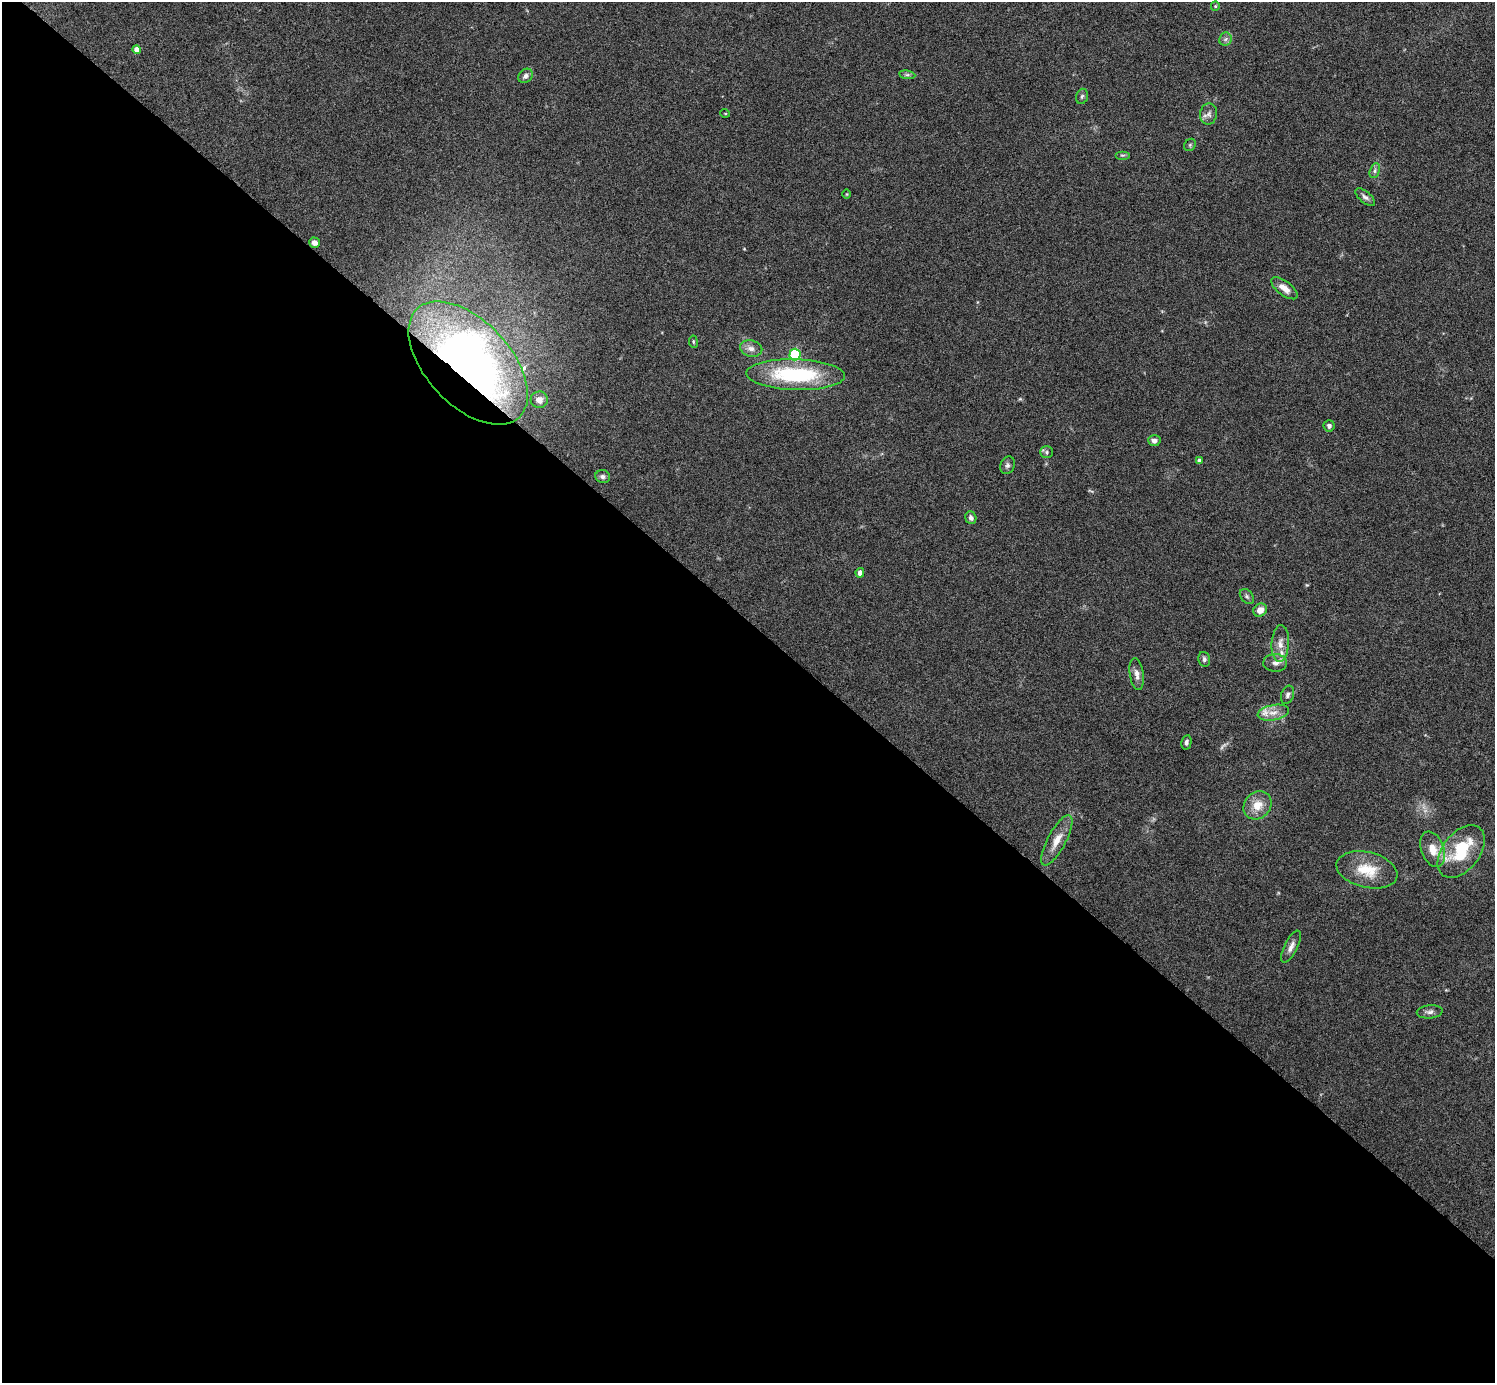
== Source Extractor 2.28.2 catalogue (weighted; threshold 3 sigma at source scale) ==
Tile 14 of 4 x 4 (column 2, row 4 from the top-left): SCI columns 1495-2987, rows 156-1536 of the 5975 x 5977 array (HDU 1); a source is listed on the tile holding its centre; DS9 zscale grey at full resolution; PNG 1497 x 1385 px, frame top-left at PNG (2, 2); each listed source drawn as its Kron ellipse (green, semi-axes under 4 px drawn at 4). Shown black and unused: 55% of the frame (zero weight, under 4 of 8 exposures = <1% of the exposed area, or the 3 px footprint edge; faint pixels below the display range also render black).
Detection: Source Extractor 2.28.2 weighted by HDU 2 'WHT'; one run over the whole footprint, this tile lists its part. Background 0.0778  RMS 0.0051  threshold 0.021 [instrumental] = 3 sigma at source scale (4.09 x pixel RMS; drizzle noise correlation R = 1.36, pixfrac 0.8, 0.05/0.05 arcsec/px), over >= 5 px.
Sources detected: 49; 1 too faint to see at this stretch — neither listed nor drawn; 3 inside a brighter listed object's ellipse — not listed separately; the other 45 listed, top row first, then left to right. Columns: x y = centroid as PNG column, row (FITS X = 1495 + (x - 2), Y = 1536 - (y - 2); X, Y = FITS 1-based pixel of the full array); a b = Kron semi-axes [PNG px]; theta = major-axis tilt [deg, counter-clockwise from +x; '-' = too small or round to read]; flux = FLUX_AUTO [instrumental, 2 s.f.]
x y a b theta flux
1215 6 5 4 - 0.52
1225 39 7 6 - 1.3
137 49 4 4 - 3.7
907 75 8 4 -7 0.93
526 76 8 6 43 1.7
1082 96 8 5 73 1
725 113 5 3 - 0.37
1209 114 10 8 80 2.3
1190 145 6 5 - 0.7
1122 155 7 4 0 0.69
1375 171 8 5 72 1.1
847 194 4 3 - 0.4
1365 197 12 5 -39 1.6
315 243 5 5 - 2.7
1284 288 16 7 -37 4.3
693 342 6 3 -82 0.49
751 348 11 8 -13 2.9
795 355 6 5 - 30
468 363 74 42 -47 270
795 375 49 15 -2 45
539 400 8 8 - 2.1
1329 426 6 5 - 1.4
1154 441 6 5 - 1.8
1047 452 6 6 - 1
1199 461 4 4 - 1.4
1007 465 9 7 69 1.3
603 477 7 6 - 1.5
971 518 6 5 - 1.5
860 573 4 4 - 2.6
1247 596 8 6 -50 1.2
1260 610 7 6 - 3.7
1280 643 18 8 87 4.4
1204 659 7 5 -76 1.1
1275 663 12 9 -1 2.7
1137 674 16 7 -81 2.8
1288 695 9 6 71 1.5
1273 713 16 7 11 4.1
1186 742 7 5 79 1.2
1257 805 15 13 45 6.8
1057 840 28 9 62 6.7
1433 849 18 11 -69 7.1
1461 852 30 18 52 25
1367 870 31 17 -14 13
1291 947 17 6 63 2.7
1430 1012 13 6 5 1.9
Overlapping masked pixels (flux is a lower limit): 1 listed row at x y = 468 363